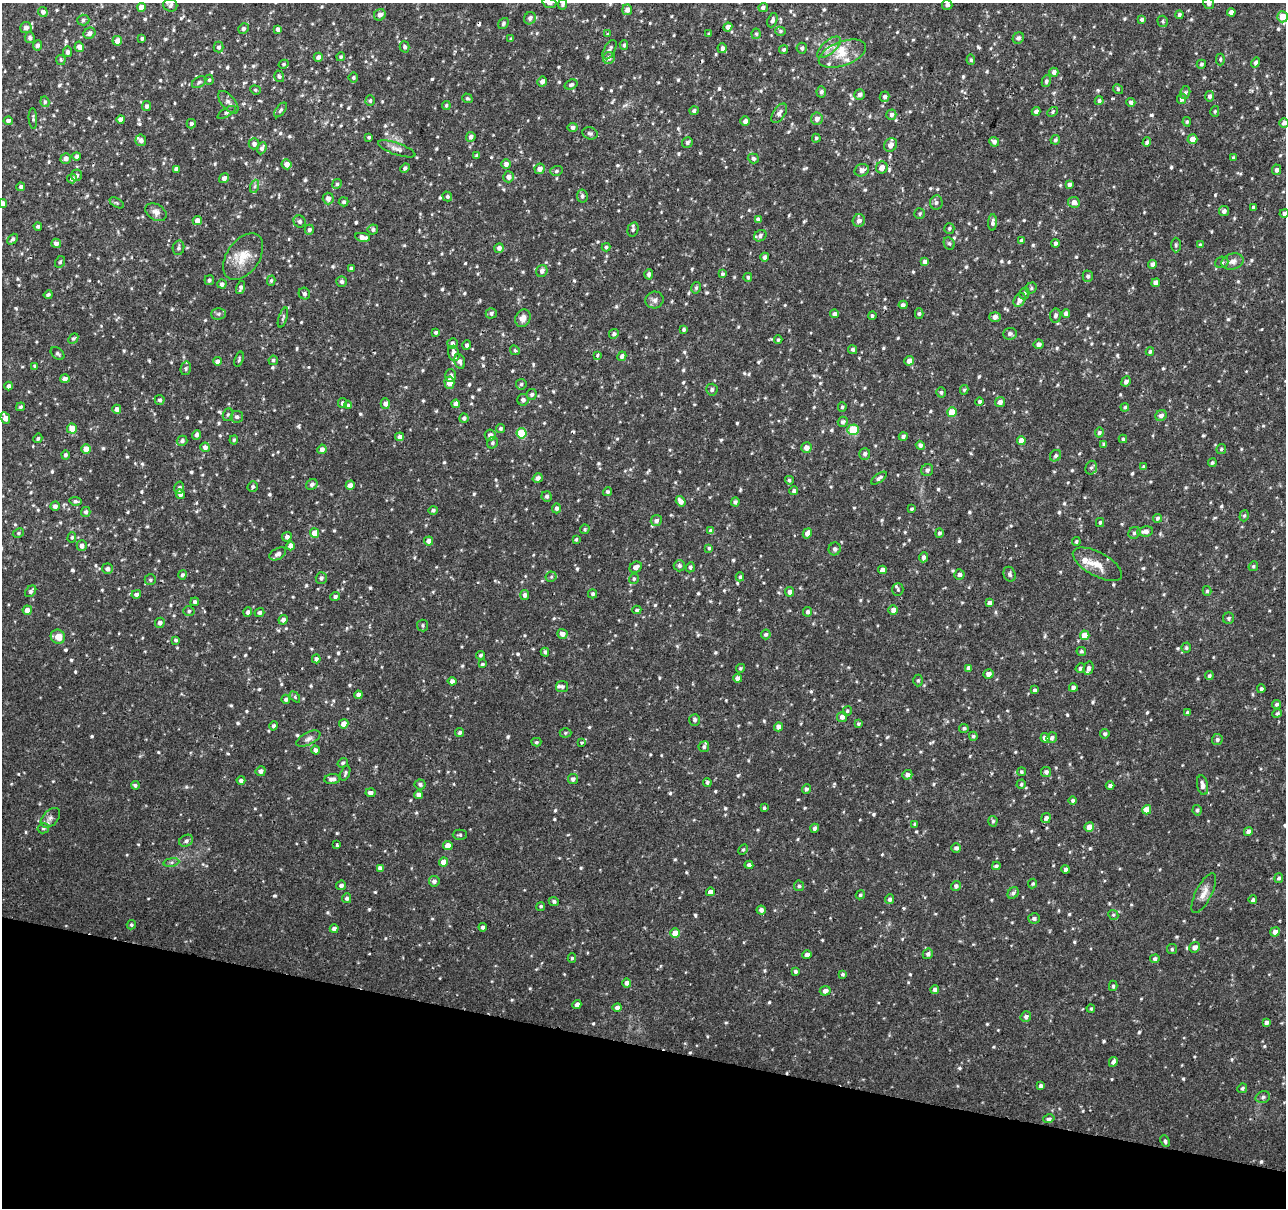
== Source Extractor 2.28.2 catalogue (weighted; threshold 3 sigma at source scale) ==
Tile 15 of 4 x 4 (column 3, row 4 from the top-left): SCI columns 2574-3857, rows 283-1488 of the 5141 x 5324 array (HDU 1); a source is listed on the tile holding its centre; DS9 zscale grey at full resolution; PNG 1288 x 1210 px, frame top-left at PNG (2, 3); each listed source drawn as its Kron ellipse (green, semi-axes under 4 px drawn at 4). Shown black and unused: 14% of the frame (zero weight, under 2 of 3 exposures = <1% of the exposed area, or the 3 px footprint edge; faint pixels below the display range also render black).
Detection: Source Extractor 2.28.2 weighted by HDU 2 'WHT'; one run over the whole footprint, this tile lists its part. Background 0.0195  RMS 0.0032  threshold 0.0145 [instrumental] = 3 sigma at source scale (4.5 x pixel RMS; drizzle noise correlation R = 1.50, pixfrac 1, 0.0396/0.0396 arcsec/px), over >= 5 px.
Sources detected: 851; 4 cosmic-ray / hot-pixel residue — neither listed nor drawn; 9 inside a brighter listed object's ellipse — not listed separately; of the other 838, all 500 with FLUX_AUTO >= 0.462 (the completeness limit of this list) listed and drawn (338 fainter detections not listed), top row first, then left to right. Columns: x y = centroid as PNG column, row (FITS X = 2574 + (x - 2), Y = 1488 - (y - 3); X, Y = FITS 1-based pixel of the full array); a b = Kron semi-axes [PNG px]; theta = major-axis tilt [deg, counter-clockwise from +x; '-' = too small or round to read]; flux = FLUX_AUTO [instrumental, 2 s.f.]
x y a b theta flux
549 3 7 5 -17 0.85
1209 3 6 5 - 1.1
563 4 5 4 - 0.57
170 5 7 6 - 0.92
947 5 5 5 - 0.91
141 7 4 4 - 2.8
763 8 5 4 - 0.91
627 10 5 5 - 1.8
43 12 5 4 - 1.2
1231 12 4 4 - 1.5
380 15 6 5 - 1.1
1179 15 4 4 - 0.69
1282 17 5 5 - 5
530 18 6 5 - 1
1142 19 4 3 - 0.78
83 20 6 5 - 0.74
772 20 7 5 69 0.87
1163 21 6 5 - 0.54
503 23 6 5 - 0.65
728 27 4 4 - 1.9
26 28 5 5 - 1.9
243 28 5 5 - 0.73
278 29 4 4 - 1.2
780 31 5 4 - 0.54
90 33 6 5 - 1.2
608 33 3 3 - 1.4
709 34 4 3 - 0.49
756 34 5 4 - 0.49
30 38 5 5 - 0.82
142 38 4 3 - 0.64
1018 38 6 5 - 0.86
511 39 3 3 - 0.47
117 41 5 5 - 2.2
38 45 5 4 - 0.9
624 45 4 4 - 0.58
79 47 5 4 - 1.7
219 47 5 5 - 0.74
405 47 5 4 - 0.76
829 47 14 6 41 2
722 48 5 4 - 1.1
802 48 5 5 - 0.76
784 49 5 4 - 0.58
610 50 10 5 61 1.3
68 52 5 4 - 1.1
842 54 25 12 20 6
318 57 4 4 - 1.1
341 57 4 4 - 0.58
609 58 6 6 - 1.6
1220 59 6 4 90 0.48
61 60 5 4 - 0.46
971 60 5 4 - 0.58
1256 63 5 4 - 0.76
284 64 5 4 - 0.5
1201 64 4 4 - 0.61
1054 72 4 4 - 1.2
279 76 6 4 -72 0.65
353 77 5 5 - 0.53
209 80 5 4 - 0.46
1046 81 6 4 80 0.65
199 82 8 5 30 0.62
542 82 5 4 - 1.5
571 85 6 5 - 0.69
1118 89 5 4 - 0.46
255 90 5 4 - 0.48
821 92 6 5 - 0.85
1185 93 6 5 - 0.7
860 94 5 5 - 1.2
1210 96 5 4 - 0.92
885 97 5 5 - 0.97
467 98 5 4 - 0.53
1182 99 5 4 - 0.97
370 100 5 4 - 0.59
1099 101 4 4 - 0.81
45 102 5 4 - 0.59
228 102 13 7 -51 1.4
1131 102 4 4 - 0.8
446 105 4 4 - 0.49
147 106 5 4 - 1
281 110 8 4 53 0.63
694 111 4 4 - 0.73
1036 111 4 4 - 1.2
1215 111 5 4 - 0.5
227 112 10 4 32 0.74
1053 112 6 4 45 0.52
779 113 11 6 58 1.2
891 115 5 5 - 1.3
33 118 10 4 -86 0.56
121 119 4 4 - 1.8
817 119 6 6 - 1.7
8 121 4 4 - 1
745 121 5 4 - 1.4
1187 122 4 4 - 0.51
1284 123 5 4 - 1.1
191 124 5 4 - 0.76
573 127 5 4 - 1
590 133 8 6 -14 0.76
369 137 3 3 - 0.52
471 137 5 5 - 1.1
816 138 4 4 - 0.54
1192 139 5 4 - 2.1
141 140 6 5 - 1.2
1055 140 5 4 - 0.58
687 142 6 5 - 0.87
994 142 5 4 - 1.1
1147 142 5 4 - 0.68
254 144 5 5 - 1.1
891 145 7 6 - 2
262 148 6 4 66 1
397 149 20 6 -19 1.6
77 156 4 4 - 0.99
476 156 4 4 - 0.47
66 158 5 5 - 1.5
1233 158 4 3 - 0.48
753 159 5 4 - 0.8
287 164 5 5 - 2.2
506 164 5 5 - 1.3
882 167 6 5 - 2.5
405 168 5 4 - 0.71
176 169 4 4 - 1.3
540 169 5 5 - 2
862 170 7 6 - 1.7
1277 170 5 4 - 1.1
556 171 6 5 - 0.63
76 175 6 5 - 0.94
508 177 5 5 - 1.8
224 178 5 4 - 1.5
72 179 5 4 - 1
337 184 5 4 - 0.55
1069 184 4 4 - 0.95
255 186 7 4 71 0.66
21 187 4 4 - 0.77
447 196 5 4 - 0.59
582 196 6 5 - 0.81
328 198 6 5 - 1.5
344 202 5 4 - 0.65
936 202 7 6 - 0.91
1074 202 6 5 - 2.1
3 203 4 4 - 1.4
117 203 8 4 -32 0.5
1253 207 4 3 - 0.6
1224 211 5 5 - 1.1
156 212 11 8 -30 1.7
1284 213 4 4 - 1.1
920 214 5 5 - 0.52
758 219 4 4 - 1.1
859 220 6 6 - 1.3
197 221 4 4 - 2.2
300 221 6 5 - 0.74
993 222 8 4 86 0.93
38 226 4 4 - 0.72
949 228 5 5 - 0.57
373 229 5 5 - 0.86
633 229 7 5 74 0.7
309 230 5 4 - 0.86
760 236 7 5 35 0.97
362 237 7 4 -8 1.7
13 239 6 4 48 0.65
1022 240 4 4 - 0.78
56 243 5 4 - 1.1
949 243 6 5 - 0.58
1055 243 4 3 - 0.78
1176 245 7 4 89 0.59
1200 245 4 4 - 0.51
606 247 4 4 - 0.55
178 248 7 5 77 0.78
499 248 5 4 - 1.4
243 257 26 16 55 6.5
765 257 4 4 - 0.88
1233 261 11 8 16 1.9
60 262 6 5 - 0.51
925 262 4 4 - 1.2
1222 262 7 5 20 0.66
1152 264 4 4 - 1.2
351 268 3 3 - 0.66
542 271 6 5 - 1.2
649 274 5 4 - 0.93
722 274 4 4 - 0.6
1088 276 5 5 - 0.75
748 277 4 4 - 0.59
209 280 5 5 - 0.56
271 281 5 4 - 0.52
342 282 5 5 - 0.82
1156 283 4 4 - 2.2
222 284 4 4 - 1.1
241 288 7 4 76 0.9
696 288 6 4 75 0.55
1031 288 6 5 - 0.58
1024 293 6 5 - 0.65
304 294 6 5 - 0.8
48 295 4 3 - 0.54
654 300 9 8 - 1.4
1019 300 7 5 58 2.2
903 305 4 4 - 0.83
491 313 5 5 - 0.81
219 314 7 5 1 0.77
834 314 4 4 - 1
919 314 5 4 - 0.57
1066 314 4 4 - 1.1
872 316 4 4 - 0.63
1055 316 7 5 85 0.9
995 317 6 5 - 1.8
283 318 10 3 72 0.53
523 318 9 7 64 2.2
684 329 3 3 - 0.5
436 332 4 3 - 0.55
614 334 5 4 - 0.81
1010 334 7 6 - 0.94
73 338 6 4 46 0.56
778 340 4 3 - 0.47
452 343 5 5 - 0.77
1038 344 5 5 - 1
467 345 5 4 - 0.87
853 349 5 4 - 0.68
515 350 5 4 - 0.5
1150 352 4 3 - 0.57
454 353 8 5 -74 2
58 354 8 5 -38 0.63
598 355 4 3 - 0.94
622 356 5 4 - 1
239 359 8 4 73 0.5
273 360 5 4 - 0.54
217 361 4 4 - 1.1
460 361 7 5 -75 1.1
909 361 5 4 - 1.9
35 366 4 4 - 0.82
186 368 7 5 76 0.65
451 376 6 5 - 1.1
65 379 5 4 - 1.4
1126 381 5 4 - 1.2
449 383 6 5 - 3.7
521 384 5 5 - 0.57
9 386 4 4 - 1
712 390 6 5 - 0.79
964 390 5 4 - 0.49
941 392 5 4 - 0.63
532 394 5 5 - 0.73
160 400 5 5 - 0.81
523 400 6 6 - 1
979 401 4 4 - 0.64
1000 402 5 4 - 1.4
343 403 5 4 - 1
385 404 5 4 - 1.3
456 404 4 4 - 1.9
348 405 4 4 - 0.48
21 407 4 4 - 0.55
842 407 5 4 - 0.6
1125 407 4 4 - 0.48
117 409 4 4 - 1.4
952 412 5 5 - 6.7
228 415 6 5 - 0.57
1161 416 6 5 - 1.3
237 417 6 5 - 0.88
5 418 6 4 -64 2.1
464 418 5 4 - 0.81
843 422 5 5 - 0.85
501 428 5 4 - 0.56
72 429 5 5 - 3.9
853 430 5 5 - 11
521 433 5 5 - 10
1099 433 5 4 - 0.76
196 435 5 4 - 0.91
490 435 5 5 - 1.4
903 436 4 4 - 0.89
400 437 4 4 - 1.3
38 438 5 4 - 0.51
1123 439 4 3 - 0.55
234 440 4 4 - 0.48
182 441 5 5 - 0.91
1021 441 4 4 - 2.4
492 443 6 5 - 0.62
1104 444 4 3 - 0.79
920 445 4 4 - 0.93
205 447 5 4 - 1.4
806 448 5 5 - 1.8
86 449 4 4 - 4.1
322 449 4 4 - 1.3
1221 449 5 4 - 0.54
865 454 6 5 - 0.89
65 455 4 4 - 0.83
1055 456 6 5 - 0.76
1212 463 4 4 - 0.55
1144 467 4 4 - 0.58
1091 468 7 5 73 0.8
927 470 6 5 - 0.98
538 478 5 4 - 1.1
879 478 9 4 35 0.84
789 480 4 4 - 0.61
312 484 6 5 - 0.87
350 485 4 4 - 1.6
253 486 5 5 - 0.64
179 488 6 5 - 0.73
794 491 4 4 - 0.63
608 492 4 4 - 0.7
180 494 5 4 - 1.2
547 496 5 5 - 0.76
75 501 6 4 -8 0.69
681 501 5 4 - 2.1
735 502 4 4 - 0.8
55 506 4 4 - 1.1
556 508 5 4 - 0.91
911 509 4 3 - 0.48
433 510 4 4 - 0.78
86 512 5 4 - 0.75
1244 516 6 4 72 0.53
1157 518 4 4 - 0.69
656 521 5 5 - 1.1
1100 522 4 3 - 0.57
585 529 5 4 - 0.49
711 531 4 4 - 1.3
1145 531 8 5 7 1.4
18 533 6 4 27 0.51
315 533 5 4 - 4.6
807 533 5 4 - 1.7
939 533 4 4 - 0.72
1134 533 6 5 - 0.74
72 537 5 4 - 0.48
287 537 5 4 - 1.1
576 539 4 3 - 0.47
429 541 5 4 - 1.6
1076 542 4 3 - 0.5
82 546 5 5 - 1.4
291 546 4 4 - 2.1
709 548 4 4 - 0.57
835 549 6 6 - 1.1
278 554 9 5 29 1.3
923 557 5 4 - 1.1
1097 564 27 11 -29 4.6
679 566 6 5 - 0.7
1253 566 5 4 - 0.49
636 567 6 5 - 1.7
690 567 5 4 - 0.71
107 569 5 5 - 1.2
882 570 4 4 - 1.5
959 574 5 5 - 0.94
1010 574 7 6 - 0.92
182 575 4 4 - 0.71
551 577 5 5 - 0.57
740 577 4 4 - 0.49
321 578 6 5 - 0.94
634 579 5 5 - 0.46
150 580 6 5 - 0.56
898 590 6 5 - 0.63
31 591 6 4 48 0.8
1207 591 5 4 - 0.54
790 592 5 4 - 1.3
136 594 5 4 - 1
593 594 4 4 - 0.56
525 595 5 4 - 0.92
335 596 5 4 - 0.79
195 602 4 4 - 0.75
989 603 4 4 - 1.1
27 610 5 4 - 2.2
637 610 4 4 - 0.5
893 610 5 4 - 1.8
189 611 5 5 - 0.54
248 612 5 4 - 0.92
808 612 5 4 - 0.81
259 613 5 4 - 0.89
1228 618 5 5 - 0.7
283 620 5 4 - 1.3
160 623 5 4 - 1.2
423 625 6 5 - 0.64
562 634 5 4 - 1.8
766 634 5 5 - 0.66
1085 635 5 4 - 5.1
58 637 7 7 - 3
176 640 3 3 - 0.58
1186 648 5 4 - 0.57
1081 651 5 4 - 0.56
545 652 4 4 - 0.61
481 655 4 4 - 0.55
316 659 4 4 - 0.88
482 664 4 3 - 0.47
740 668 4 4 - 0.54
969 668 4 4 - 1.5
1080 668 5 4 - 0.65
1089 668 7 4 78 1.4
988 674 5 5 - 1.6
1209 676 4 4 - 0.66
738 678 4 4 - 1.7
918 680 6 4 88 0.51
452 681 4 4 - 1.2
562 687 6 5 - 0.74
1073 688 4 4 - 1
1261 689 4 4 - 0.73
1035 690 3 3 - 0.81
358 695 4 4 - 1.5
295 697 6 4 -47 0.47
286 699 4 4 - 0.76
1276 704 5 4 - 0.74
847 711 5 4 - 0.49
1187 712 4 4 - 0.7
1277 713 5 4 - 0.48
842 717 5 5 - 1.2
695 720 6 5 - 0.84
344 724 4 4 - 2.5
858 724 3 3 - 0.48
274 726 4 4 - 0.75
778 727 4 4 - 1.3
964 728 5 4 - 0.55
460 733 4 4 - 0.76
565 733 6 4 0 0.56
1105 734 5 5 - 0.63
973 736 4 4 - 0.56
1045 738 4 4 - 1.9
1052 738 5 5 - 1
308 739 13 6 27 1.3
1217 739 5 5 - 0.69
536 742 5 4 - 0.51
582 743 4 3 - 0.64
704 747 5 5 - 0.64
315 750 4 4 - 0.99
343 763 5 4 - 0.59
261 771 5 5 - 1.3
1021 772 4 4 - 0.55
1046 772 5 5 - 1
345 773 8 4 71 0.67
907 775 5 5 - 1.3
332 779 8 5 4 1.4
573 779 5 5 - 0.99
241 780 4 4 - 0.98
707 782 4 4 - 0.56
420 784 5 5 - 0.73
1021 784 5 4 - 0.58
135 785 4 3 - 0.64
1202 785 10 5 -79 1.6
1110 786 4 3 - 0.89
806 789 5 4 - 0.74
371 793 5 4 - 1.1
419 795 4 4 - 1.4
1073 800 4 4 - 0.66
764 808 4 4 - 0.47
1147 810 5 4 - 3.4
1197 810 5 4 - 0.57
50 818 11 7 45 1.4
1046 818 5 4 - 1
993 821 5 4 - 0.56
915 824 4 4 - 0.68
1089 827 5 4 - 2.9
43 828 6 5 - 0.59
815 828 4 4 - 0.71
1248 832 5 4 - 1.4
460 835 7 5 1 0.62
186 841 7 5 29 0.96
337 845 3 3 - 1.3
448 846 4 4 - 2.9
956 848 5 4 - 1
743 850 5 4 - 0.48
171 862 8 4 8 0.68
444 862 4 4 - 2.7
749 865 4 4 - 0.95
996 866 4 4 - 0.66
380 868 4 4 - 1.1
1066 869 4 4 - 0.98
1279 878 5 4 - 0.72
434 881 5 5 - 1.2
1033 884 5 4 - 0.47
341 885 5 4 - 0.99
799 886 5 5 - 0.75
956 886 5 4 - 0.97
710 892 4 4 - 1.5
1013 893 6 5 - 0.91
1204 893 22 8 63 2.9
860 895 5 4 - 0.55
347 898 5 4 - 0.72
890 899 5 4 - 0.81
1253 900 4 4 - 0.64
554 901 5 4 - 0.65
541 906 4 4 - 0.48
761 910 4 4 - 1.1
1113 915 5 4 - 0.49
1034 918 6 5 - 0.95
131 925 5 4 - 0.51
483 927 4 4 - 0.85
334 929 4 4 - 1.3
1275 932 5 4 - 1.8
675 933 5 5 - 3.8
1195 947 5 5 - 1.6
1172 949 5 5 - 0.48
928 954 5 5 - 0.85
807 955 5 4 - 1.9
572 958 5 4 - 0.51
1155 959 4 4 - 0.89
795 971 3 3 - 0.62
842 974 4 4 - 0.58
627 983 4 4 - 1.2
1113 986 5 4 - 0.54
935 989 4 4 - 1.2
825 991 5 5 - 1.5
577 1004 5 4 - 1.3
617 1007 5 4 - 1.1
1091 1009 4 4 - 0.47
1026 1017 5 5 - 0.92
1266 1023 4 4 - 1
1113 1062 5 4 - 1.1
1041 1086 4 3 - 0.86
1242 1088 5 4 - 0.63
1263 1097 7 5 18 0.75
1049 1119 6 4 16 0.66
1165 1141 6 4 -64 0.67
Isophote crosses this tile's border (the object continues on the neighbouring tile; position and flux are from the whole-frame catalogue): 6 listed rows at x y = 549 3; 1209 3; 563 4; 1284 123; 3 203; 1284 213